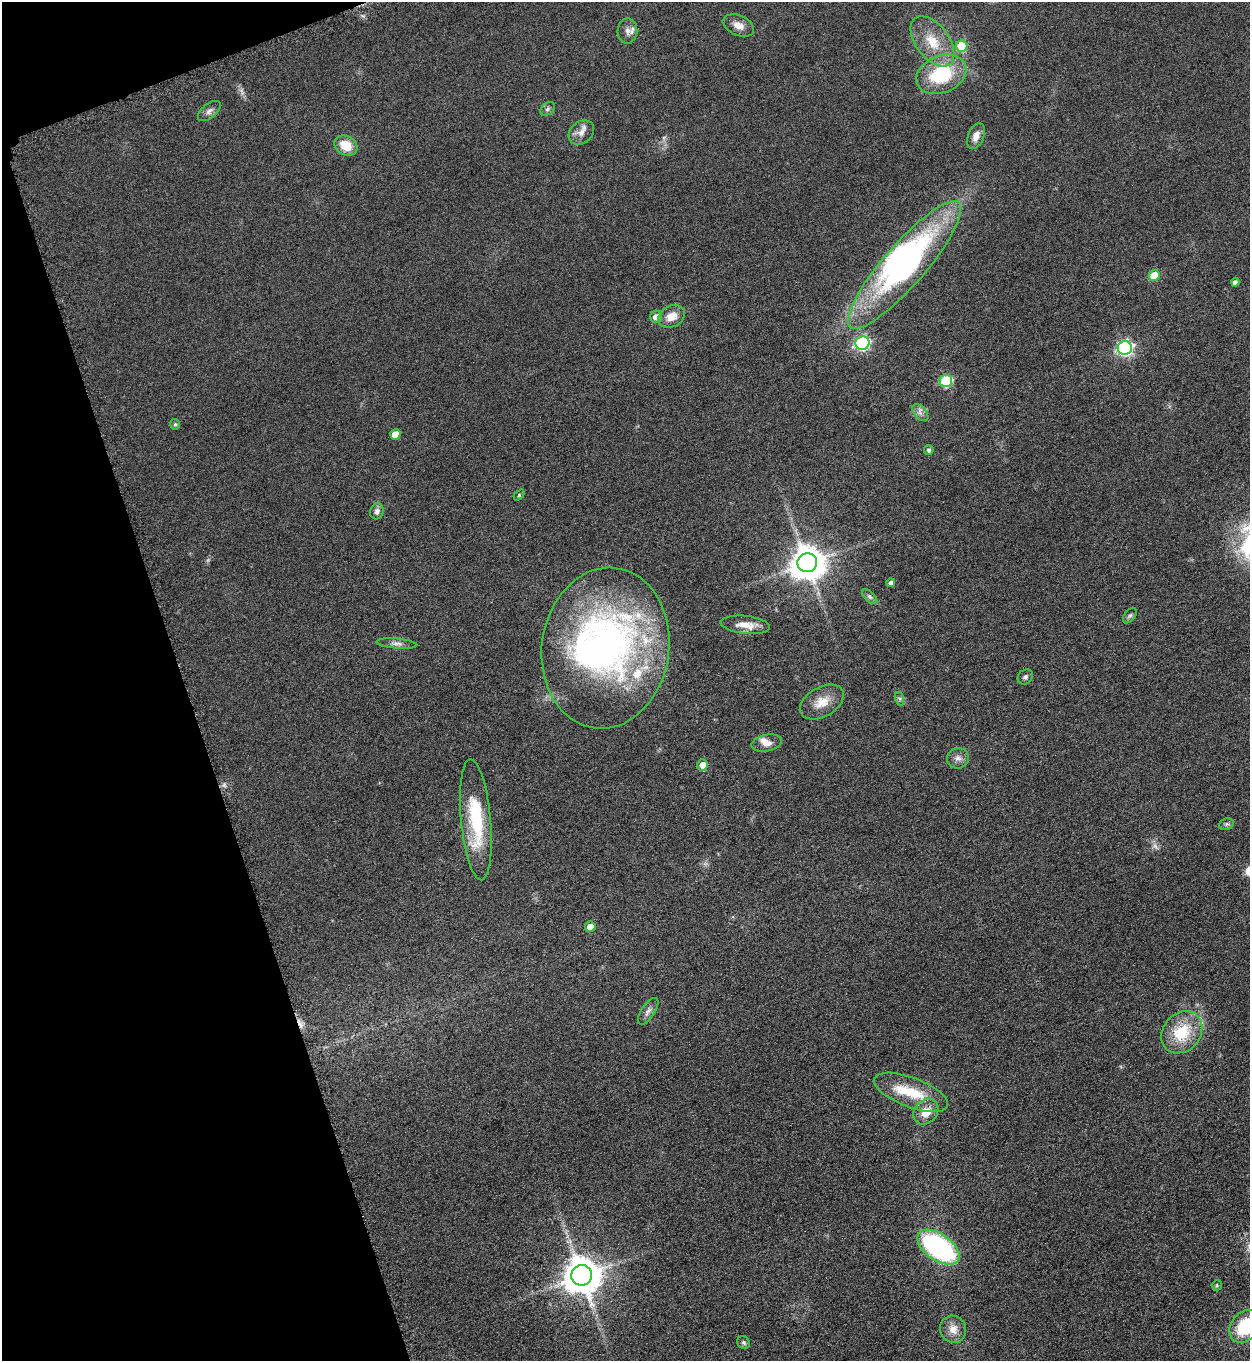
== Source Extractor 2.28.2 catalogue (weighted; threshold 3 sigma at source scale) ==
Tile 5 of 4 x 4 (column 1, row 2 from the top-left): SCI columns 166-1413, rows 2740-4098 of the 5451 x 5466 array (HDU 1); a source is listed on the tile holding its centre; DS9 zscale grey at full resolution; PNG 1252 x 1363 px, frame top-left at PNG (2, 2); each listed source drawn as its Kron ellipse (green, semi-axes under 4 px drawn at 4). Shown black and unused: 16% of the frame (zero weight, under 3 of 6 exposures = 2% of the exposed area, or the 3 px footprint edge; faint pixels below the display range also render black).
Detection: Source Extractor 2.28.2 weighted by HDU 2 'WHT'; one run over the whole footprint, this tile lists its part. Background 0.0872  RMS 0.0097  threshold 0.0396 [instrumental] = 3 sigma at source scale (4.09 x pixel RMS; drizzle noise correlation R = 1.36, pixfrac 0.8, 0.05/0.05 arcsec/px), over >= 5 px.
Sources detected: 60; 3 too faint to see at this stretch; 2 inside a brighter object's white glare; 1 cosmic-ray / hot-pixel residue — neither listed nor drawn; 4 inside a brighter listed object's ellipse — not listed separately; the other 50 listed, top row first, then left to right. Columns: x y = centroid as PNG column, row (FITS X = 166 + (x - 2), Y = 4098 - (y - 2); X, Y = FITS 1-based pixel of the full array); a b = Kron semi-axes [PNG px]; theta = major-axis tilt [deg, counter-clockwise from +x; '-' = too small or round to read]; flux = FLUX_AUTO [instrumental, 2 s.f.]
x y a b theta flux
738 25 16 10 -23 8
627 31 12 10 89 5.9
932 41 29 16 -53 27
962 46 5 5 - 42
941 74 26 18 22 60
548 109 8 5 42 2.4
209 111 13 7 39 4.1
581 132 14 10 38 7
976 136 13 8 68 7.7
346 146 12 9 -28 17
905 265 83 21 49 230
1154 276 5 5 - 21
1235 282 4 4 - 3.4
672 316 14 10 30 12
656 317 6 6 - 6.4
862 343 7 6 - 190
1125 348 7 7 - 240
946 381 6 6 - 78
920 413 10 6 -49 3.7
175 424 5 4 - 1.6
395 434 5 5 - 12
929 450 5 5 - 2.4
519 495 6 4 46 1.1
377 511 8 6 74 3.6
807 563 10 9 - 2000
891 583 4 4 - 3.1
870 597 9 5 -45 2.4
1130 616 9 5 51 2.1
745 625 25 9 -6 12
397 644 20 5 -5 4.5
605 648 81 63 82 390
1025 677 8 7 - 2.4
900 699 7 4 -72 1.8
822 702 24 14 30 15
767 743 15 8 12 6.6
958 758 11 10 - 5.2
702 765 5 5 - 8.4
476 820 61 15 -85 61
1226 824 7 5 20 2.2
590 927 5 5 - 11
648 1011 15 6 56 4.5
1182 1032 23 18 49 38
911 1092 39 15 -21 34
926 1112 14 11 48 14
938 1247 24 13 -35 170
582 1275 10 10 - 2500
1217 1285 5 5 - 1.2
1245 1326 18 13 51 45
953 1329 14 13 - 10
744 1343 7 6 - 1.9
Isophote crosses this tile's border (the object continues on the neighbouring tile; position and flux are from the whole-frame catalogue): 1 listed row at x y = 1245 1326